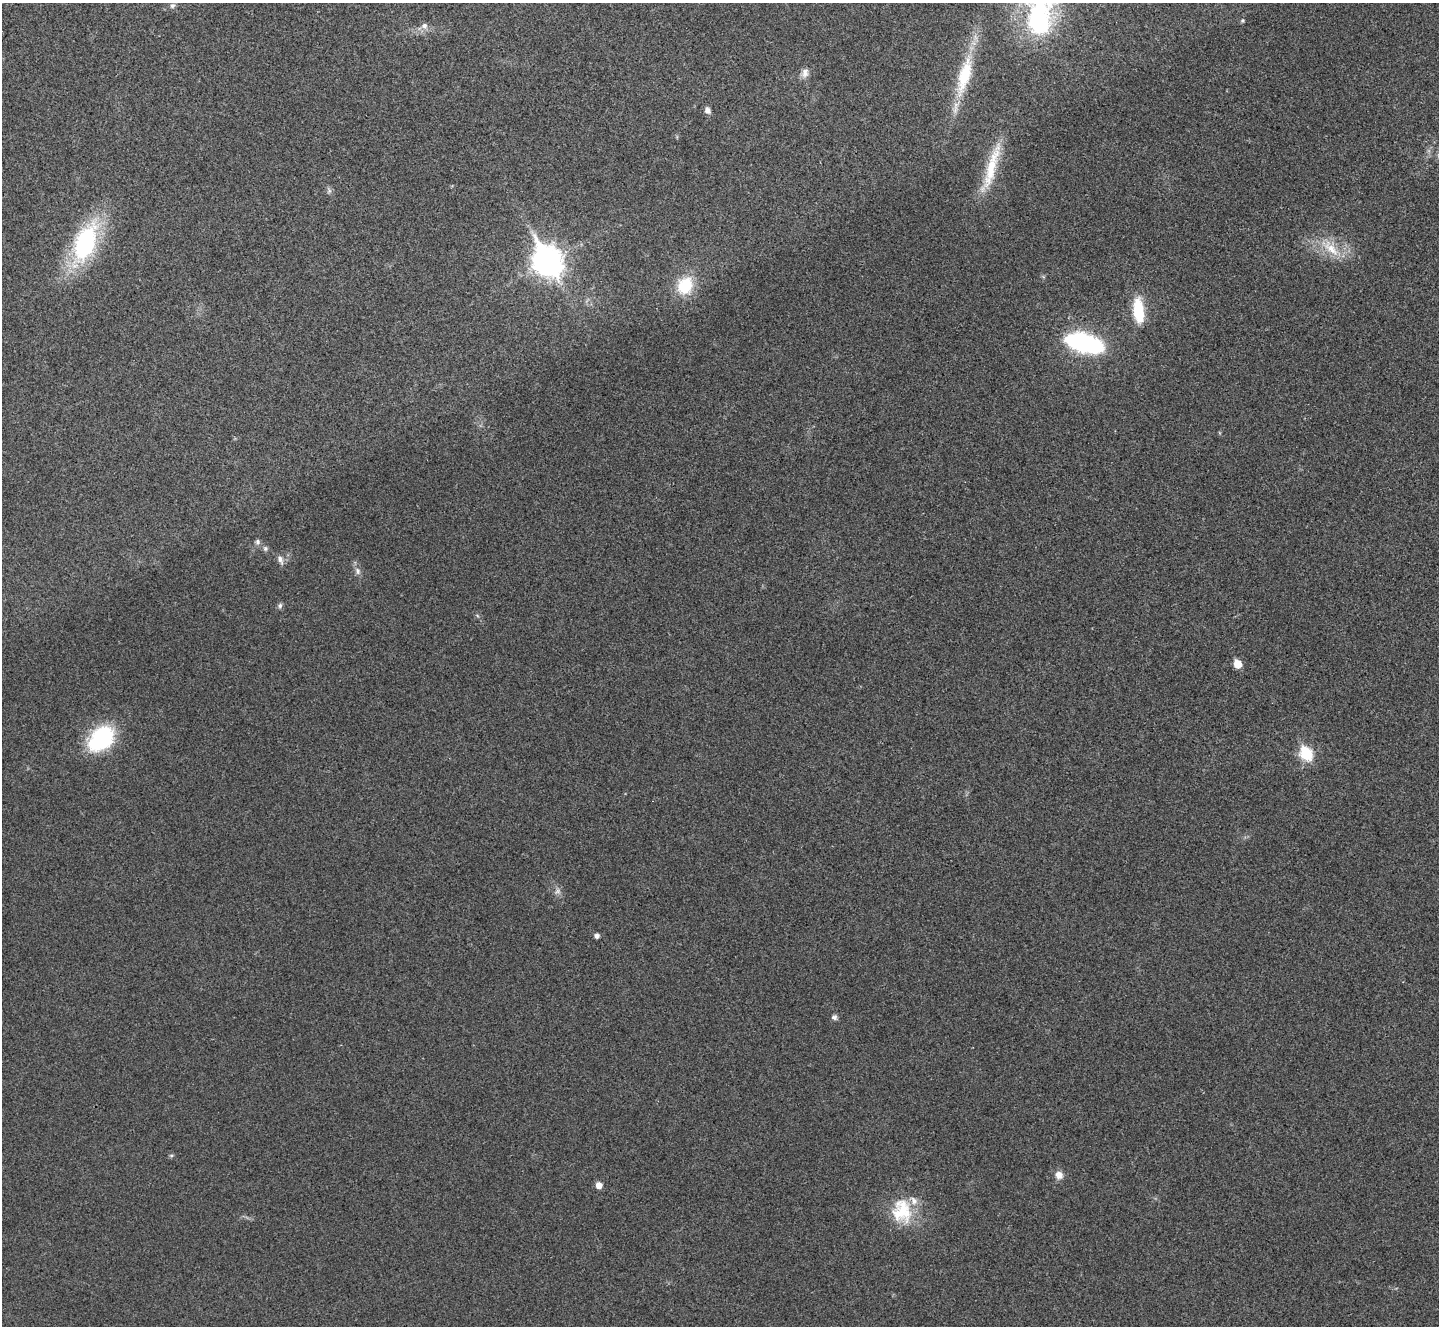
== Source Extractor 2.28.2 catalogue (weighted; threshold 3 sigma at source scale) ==
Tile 10 of 4 x 4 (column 2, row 3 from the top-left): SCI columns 1444-2880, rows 1485-2808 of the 5762 x 5752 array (HDU 1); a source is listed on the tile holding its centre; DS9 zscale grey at full resolution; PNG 1441 x 1328 px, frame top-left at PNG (2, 3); no overlay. Shown black and unused: <1% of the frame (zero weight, under 3 of 4 exposures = <1% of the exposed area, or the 3 px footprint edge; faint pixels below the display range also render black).
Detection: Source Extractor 2.28.2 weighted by HDU 2 'WHT'; one run over the whole footprint, this tile lists its part. Background 0.034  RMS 0.0062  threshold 0.0278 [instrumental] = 3 sigma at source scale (4.5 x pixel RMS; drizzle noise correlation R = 1.50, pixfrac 1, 0.05/0.05 arcsec/px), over >= 5 px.
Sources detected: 31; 1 inside a brighter listed object's ellipse — not listed separately; the other 30 listed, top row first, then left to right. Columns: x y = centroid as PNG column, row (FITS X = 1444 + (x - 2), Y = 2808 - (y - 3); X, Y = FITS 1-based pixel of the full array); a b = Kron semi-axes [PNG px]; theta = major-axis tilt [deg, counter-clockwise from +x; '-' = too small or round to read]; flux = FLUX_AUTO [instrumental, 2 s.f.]
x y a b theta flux
172 6 8 6 43 1.8
1039 14 62 34 87 95
1242 21 4 4 - 0.93
424 26 8 7 - 3
805 73 13 9 77 3.8
964 75 58 16 75 34
708 110 7 6 - 2.7
991 167 74 12 73 26
329 191 8 4 -90 1.4
85 243 39 19 69 84
1331 248 31 12 -44 15
547 262 12 9 -61 770
685 285 20 16 63 23
1138 311 25 10 -84 25
1084 343 35 16 -14 89
257 542 8 7 - 1.7
265 548 7 6 - 1.4
280 559 12 7 -65 3.2
358 571 10 7 -71 2.7
280 606 8 6 86 1.5
1237 664 6 5 - 15
101 739 29 20 43 54
1306 754 7 6 - 64
557 891 8 6 2 2.1
596 936 5 4 - 2.5
834 1017 8 7 - 1.7
171 1155 6 4 -18 0.82
1059 1175 10 9 - 4.4
599 1185 5 5 - 5.9
902 1211 33 27 -85 27
Isophote crosses this tile's border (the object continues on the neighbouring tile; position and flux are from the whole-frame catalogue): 1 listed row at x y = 1039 14